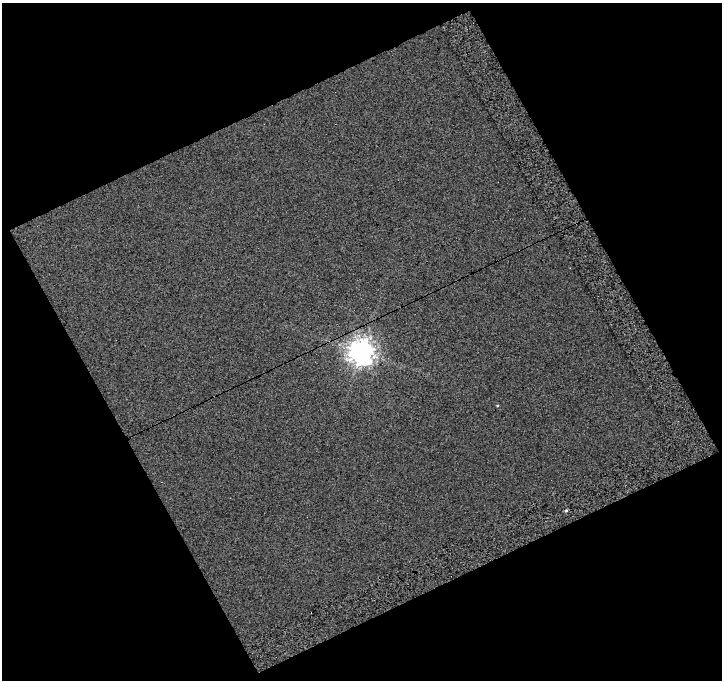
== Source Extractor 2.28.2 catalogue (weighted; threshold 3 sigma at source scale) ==
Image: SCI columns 47-766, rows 29-706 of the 766 x 754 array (HDU 1 of 3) = the unmasked area's bounding box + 8 px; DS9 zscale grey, full resolution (1 PNG px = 1 image px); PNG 724 x 682 px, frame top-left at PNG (2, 3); no overlay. Shown black and unused: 47% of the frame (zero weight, under 4 of 7 exposures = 12% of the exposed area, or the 3 px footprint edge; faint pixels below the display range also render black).
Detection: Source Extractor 2.28.2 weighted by HDU 2 'WHT'. Background -0.0784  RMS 0.26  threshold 1.06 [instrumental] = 3 sigma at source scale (4.09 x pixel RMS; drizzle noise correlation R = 1.36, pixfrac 0.8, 0.0396/0.0396 arcsec/px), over >= 5 px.
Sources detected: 4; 1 cosmic-ray / hot-pixel residue — not listed; the other 3 listed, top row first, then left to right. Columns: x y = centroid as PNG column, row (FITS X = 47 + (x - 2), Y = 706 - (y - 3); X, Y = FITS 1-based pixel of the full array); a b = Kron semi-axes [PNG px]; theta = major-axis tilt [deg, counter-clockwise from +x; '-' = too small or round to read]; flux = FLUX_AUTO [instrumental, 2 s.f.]
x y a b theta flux
520 250 2 2 - 18
361 352 9 9 - 27000
566 510 4 4 - 32
Overlapping masked pixels (flux is a lower limit): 1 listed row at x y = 520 250